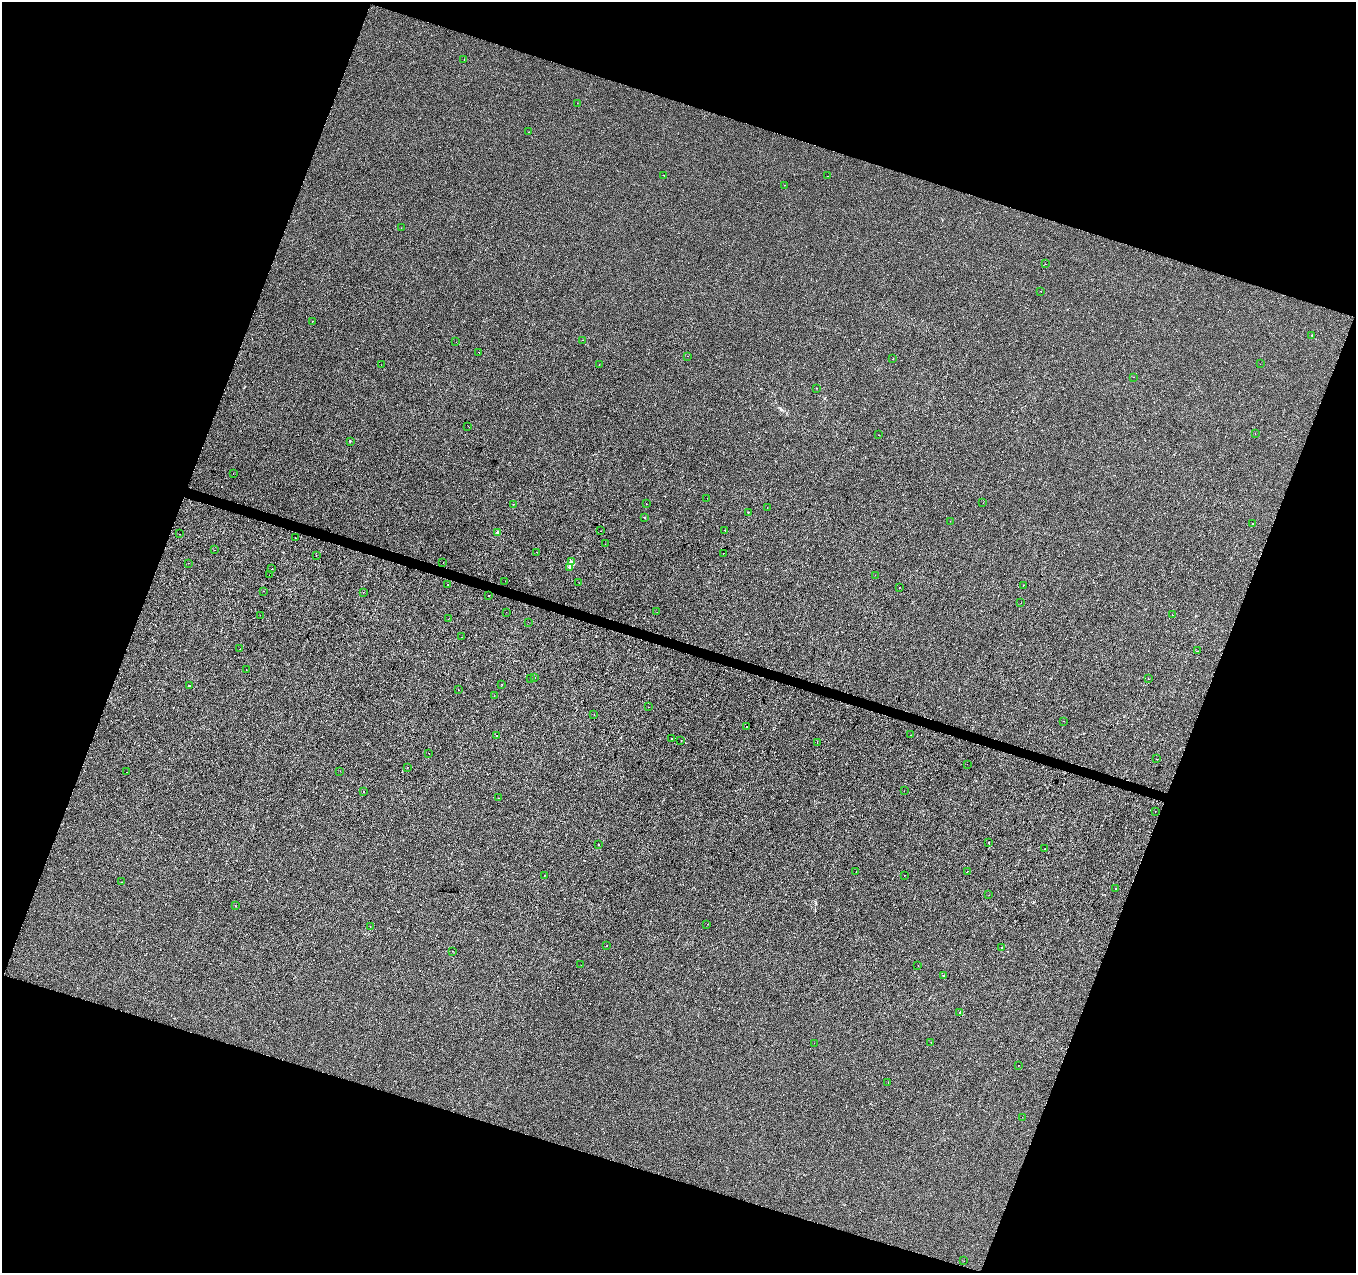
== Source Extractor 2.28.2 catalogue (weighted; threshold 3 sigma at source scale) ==
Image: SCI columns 8-5422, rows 278-5359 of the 5422 x 5573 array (HDU 1 of 3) = the unmasked area's bounding box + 8 px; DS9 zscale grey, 4 x 4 block average (1 PNG px = mean of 4 x 4 image px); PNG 1358 x 1275 px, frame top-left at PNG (2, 2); each listed source drawn as its Kron ellipse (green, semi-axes under 4 px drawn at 4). Shown black and unused: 39% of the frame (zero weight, under 2 of 3 exposures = <1% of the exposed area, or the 3 px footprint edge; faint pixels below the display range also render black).
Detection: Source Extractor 2.28.2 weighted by HDU 2 'WHT'. Background -5.66e-04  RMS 0.0041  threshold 0.0187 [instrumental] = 3 sigma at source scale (4.5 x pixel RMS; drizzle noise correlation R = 1.50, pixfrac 1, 0.0396/0.0396 arcsec/px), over >= 5 px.
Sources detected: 141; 17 cosmic-ray / hot-pixel residue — neither listed nor drawn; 1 coinciding with a brighter row at this scale — not listed separately; the other 123 listed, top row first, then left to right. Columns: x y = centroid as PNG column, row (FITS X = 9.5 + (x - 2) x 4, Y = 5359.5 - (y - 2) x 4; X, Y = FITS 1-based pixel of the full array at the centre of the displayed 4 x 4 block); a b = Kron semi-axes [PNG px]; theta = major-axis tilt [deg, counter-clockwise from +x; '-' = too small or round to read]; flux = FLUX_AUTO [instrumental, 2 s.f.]
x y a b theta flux
464 60 2 2 - 0.49
577 103 2 2 - 0.41
529 132 2 2 - 0.39
664 175 2 2 - 1.4
827 176 2 2 - 0.33
784 185 2 2 - 2.5
401 228 2 2 - 0.51
1045 264 2 2 - 0.94
1040 291 2 2 - 0.53
312 321 2 2 - 0.64
1312 335 2 2 - 0.85
582 340 2 2 - 0.43
456 342 2 2 - 2.1
479 352 2 2 - 1.8
688 356 2 2 - 0.43
893 359 2 2 - 0.57
1260 364 2 2 - 0.46
381 365 2 2 - 0.34
599 365 2 2 - 1.4
1133 377 2 2 - 2
817 388 2 2 - 0.58
468 426 2 2 - 0.44
1255 433 2 2 - 0.32
878 435 2 2 - 1.5
350 441 2 2 - 2.6
233 474 2 2 - 0.7
707 498 2 2 - 1.2
983 503 2 2 - 0.39
513 504 2 2 - 0.57
647 504 2 2 - 9.3
767 507 2 2 - 1
748 512 2 2 - 0.69
644 517 2 2 - 0.81
950 521 2 2 - 0.69
1253 523 2 2 - 1.6
725 530 2 2 - 0.9
600 531 2 2 - 0.46
498 532 2 2 - 18
180 534 2 2 - 1.1
296 538 2 2 - 0.67
605 544 2 2 - 2.3
215 550 2 2 - 0.37
537 552 2 2 - 0.69
724 553 2 2 - 1.1
316 555 2 2 - 0.42
443 562 2 2 - 0.59
571 562 2 2 - 1.7
189 563 2 2 - 1.5
569 567 3 2 - 2.3
272 568 2 2 - 11
269 575 2 2 - 0.52
875 575 2 2 - 0.48
505 581 2 2 - 0.3
579 583 2 2 - 0.63
448 584 2 2 - 1.1
1023 585 2 2 - 0.4
899 587 2 2 - 0.63
264 591 2 2 - 0.83
363 592 2 2 - 0.47
489 595 2 2 - 0.62
1021 603 2 2 - 0.52
506 612 2 2 - 0.41
657 612 2 2 - 0.45
260 615 2 2 - 0.93
1172 615 2 2 - 3.5
448 619 2 2 - 1
528 622 2 2 - 0.32
461 637 2 2 - 0.28
240 649 2 2 - 0.57
1197 651 2 2 - 0.91
246 670 2 2 - 0.5
530 678 2 2 - 0.41
535 678 2 2 - 0.48
1148 678 2 2 - 3.2
190 685 2 2 - 0.46
502 685 2 2 - 0.9
458 690 2 2 - 0.51
494 696 2 2 - 1.3
648 707 2 2 - 0.67
594 715 2 2 - 1.1
1063 721 2 2 - 0.32
747 727 2 2 - 25
911 735 2 2 - 1.9
496 736 2 2 - 0.46
672 738 2 2 - 2
681 741 2 2 - 0.86
817 742 2 2 - 3.1
429 753 2 2 - 1.7
1157 759 2 2 - 43
967 764 2 2 - 0.35
407 768 2 2 - 1.1
340 771 2 2 - 0.93
127 772 2 2 - 0.69
363 791 2 2 - 4.5
904 791 2 2 - 0.44
499 798 2 2 - 3.3
1155 812 2 2 - 0.5
989 843 2 2 - 40
599 844 2 2 - 0.61
1045 849 2 2 - 2
967 871 2 2 - 0.61
856 872 2 2 - 0.97
544 875 2 2 - 0.83
905 875 2 2 - 1.2
121 882 2 2 - 0.58
1115 889 2 2 - 2.4
989 895 2 2 - 0.54
235 906 2 2 - 1.1
707 924 2 2 - 0.8
370 926 2 2 - 0.92
607 945 2 2 - 1.1
1001 947 2 2 - 0.66
453 951 2 2 - 0.41
581 965 2 2 - 0.35
918 966 2 2 - 0.59
943 976 2 2 - 3.3
959 1012 2 2 - 0.92
931 1042 2 2 - 0.77
814 1043 2 2 - 0.54
1018 1066 2 2 - 0.61
888 1083 2 2 - 1
1022 1117 2 2 - 0.37
964 1261 2 2 - 0.51
Diffuse or blended objects may show on this block-average render without a row.